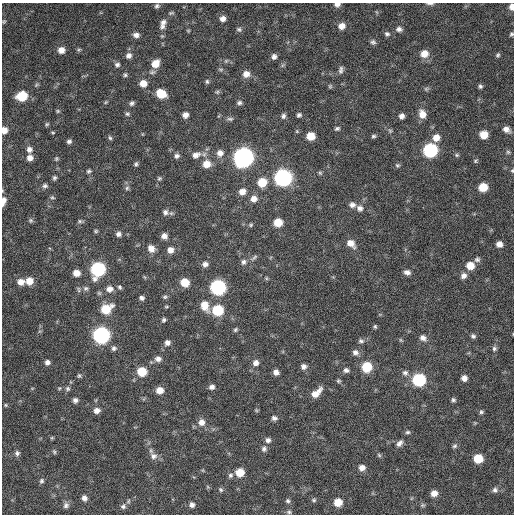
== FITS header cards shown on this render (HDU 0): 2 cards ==
NAXIS1  =                  512 / Axis length
NAXIS2  =                  512 / Axis length

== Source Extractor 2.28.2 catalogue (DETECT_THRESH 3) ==
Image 512 x 512 px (HDU 0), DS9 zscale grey, 1 PNG px = 1 image px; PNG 516 x 516 px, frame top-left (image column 1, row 512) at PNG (2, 3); no overlay
Background 239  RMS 16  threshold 47.4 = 3 sigma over >= 5 px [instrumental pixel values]
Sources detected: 194; all 194 listed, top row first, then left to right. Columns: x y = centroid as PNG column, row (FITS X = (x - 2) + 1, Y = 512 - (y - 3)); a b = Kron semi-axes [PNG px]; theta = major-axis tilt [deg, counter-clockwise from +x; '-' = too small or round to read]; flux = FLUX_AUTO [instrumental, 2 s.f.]
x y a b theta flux
430 3 9 3 0 2400
337 4 6 4 2 4200
157 6 6 5 - 2300
512 7 7 5 -89 6300
171 13 8 4 13 1600
223 19 7 6 - 5300
4 22 5 4 - 1300
163 22 8 7 - 3900
162 26 8 7 - 3900
342 26 7 7 - 7700
239 29 8 6 -19 2400
399 29 8 6 -7 3700
188 31 4 4 - 1100
387 34 7 6 - 2600
511 34 5 4 - 1700
136 35 7 6 - 4700
162 36 5 5 - 1200
373 42 7 6 - 2700
61 50 7 7 - 7800
79 50 6 5 - 1600
424 54 8 8 - 12000
498 55 6 5 - 1900
129 56 8 7 - 4500
274 57 6 6 - 3900
226 61 6 5 - 2000
155 63 9 8 - 14000
117 65 7 7 - 3100
283 65 7 4 70 1700
221 69 8 4 -8 1800
341 70 10 6 82 3300
246 74 9 8 - 7500
125 75 6 5 - 1900
207 81 6 5 - 1900
143 83 8 7 - 10000
330 86 5 5 - 1500
480 86 6 5 - 2200
426 89 6 5 - 1800
217 92 6 5 - 1800
161 94 8 7 - 25000
22 96 8 7 - 41000
106 102 5 4 - 1200
132 103 6 5 - 2600
239 103 7 6 - 2600
58 111 5 4 - 1300
127 114 6 5 - 2000
422 114 9 7 -71 11000
185 115 6 6 - 5500
299 115 5 4 - 2400
283 116 7 6 - 2800
401 116 5 5 - 4100
230 119 9 5 -1 2500
47 124 6 5 - 1500
337 128 7 5 23 2100
506 129 9 6 -29 6100
4 130 6 6 - 8300
297 131 6 4 73 1200
390 131 6 5 - 1600
53 132 6 3 -8 1000
484 135 7 6 - 16000
311 136 7 6 - 16000
373 136 6 4 2 1900
110 138 6 5 - 1800
436 138 8 7 - 9500
69 141 5 4 - 2500
29 149 7 7 - 4700
430 150 8 7 - 160000
508 152 6 6 - 1800
220 153 9 8 - 6400
196 155 12 8 26 6900
457 155 6 5 - 1500
177 156 7 6 - 3200
243 157 9 8 - 600000
30 158 7 6 - 6500
56 159 6 4 90 1500
475 161 6 5 - 1600
136 164 6 5 - 2100
206 164 9 8 - 12000
397 165 7 6 - 1900
89 171 5 5 - 1900
512 171 5 4 - 1300
320 173 6 5 - 1600
54 178 6 5 - 2100
159 178 6 6 - 1700
283 178 8 8 - 340000
262 182 8 7 - 23000
45 186 7 6 - 2700
483 187 7 6 - 21000
127 188 6 6 - 2200
3 191 5 3 - 960
242 191 8 7 - 7800
52 197 6 4 -16 1500
254 199 8 7 - 7400
3 201 10 4 79 5600
352 205 8 7 - 4900
360 208 9 7 -21 5000
165 212 8 7 - 4000
31 220 6 6 - 1900
80 221 7 4 6 1900
278 222 7 6 - 19000
251 225 6 5 - 1600
96 231 5 4 - 1500
118 234 7 6 - 3500
164 236 6 5 - 5400
351 243 10 7 -43 9000
499 244 6 6 - 6500
151 248 8 7 - 7700
170 250 7 7 - 6600
254 257 11 5 38 2600
477 259 7 6 - 2800
243 262 7 6 - 3300
205 264 7 7 - 4400
470 266 8 7 - 15000
98 269 8 8 - 160000
407 272 8 6 -15 4500
76 273 6 6 - 9800
464 276 8 7 - 5000
266 278 6 4 -72 1200
29 281 8 7 - 13000
21 282 8 7 - 8200
185 283 7 6 - 21000
120 287 6 5 - 1900
218 287 8 8 - 210000
86 288 7 6 - 2600
109 289 8 7 - 6500
79 290 9 4 -89 1800
165 297 6 6 - 1800
142 298 5 4 - 2800
205 306 11 8 -67 15000
166 307 6 3 0 1100
106 309 10 7 28 29000
218 310 8 7 - 50000
164 320 6 5 - 2100
375 326 5 4 - 1500
235 330 5 4 - 1800
101 335 8 8 - 290000
473 336 6 5 - 2400
423 338 9 7 -33 5300
361 341 8 6 -8 2600
167 343 7 7 - 4500
114 348 7 7 - 2900
494 349 7 6 - 2600
355 352 8 7 - 4400
158 359 9 8 - 5000
47 362 6 6 - 3900
256 363 7 7 - 5200
304 366 7 6 - 4200
367 367 7 7 - 36000
346 370 7 6 - 3200
142 372 7 7 - 28000
276 372 5 5 - 5000
405 373 8 7 - 3800
79 376 6 4 -75 1600
464 378 6 6 - 5700
419 380 8 7 - 100000
338 381 5 5 - 1600
212 387 7 5 11 3900
68 389 6 6 - 2400
160 390 7 6 - 10000
316 393 14 6 42 11000
75 400 6 5 - 3400
453 400 6 5 - 2100
6 405 5 4 - 1300
256 410 5 4 - 1200
97 411 7 6 - 5700
481 412 5 5 - 1900
274 418 6 5 - 3200
201 422 8 8 - 7400
475 423 4 4 - 990
407 432 6 5 - 2000
268 440 7 7 - 3700
399 443 10 6 47 4300
454 446 7 6 - 2200
264 449 7 7 - 3300
54 452 6 5 - 1600
17 453 7 7 - 3200
379 455 7 4 -46 1600
153 456 10 9 - 6000
478 458 7 6 - 27000
362 468 7 6 - 6200
240 472 7 7 - 18000
230 475 6 6 - 2600
41 481 6 5 - 2200
221 490 7 6 - 2000
495 490 7 6 - 3100
434 493 6 6 - 7700
84 498 6 5 - 4400
314 500 6 5 - 1800
288 501 7 5 -26 2300
338 502 7 7 - 17000
66 505 8 7 - 3600
192 505 7 6 - 3900
422 505 6 5 - 1700
123 506 7 7 - 3200
289 512 6 5 - 2100
At the frame edge (FLAGS 8, measured only in part): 8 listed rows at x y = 430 3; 337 4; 512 7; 511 34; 4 130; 512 171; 3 191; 3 201